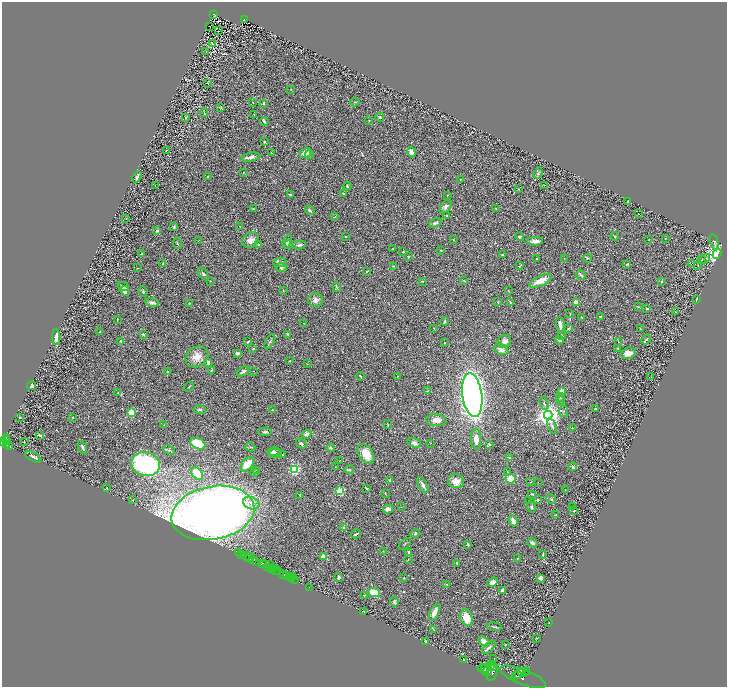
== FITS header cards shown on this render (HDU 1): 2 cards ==
NAXIS1  =                 1450
NAXIS2  =                 1369

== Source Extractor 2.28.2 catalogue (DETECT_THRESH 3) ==
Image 1450 x 1369 px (HDU 1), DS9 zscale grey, zoomed out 1/2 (1 PNG px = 2 x 2 image px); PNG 729 x 689 px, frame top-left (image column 2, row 1369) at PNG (2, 2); each listed source drawn as its Kron ellipse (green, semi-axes under 4 px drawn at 4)
Background 0.408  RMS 0.028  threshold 0.0852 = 3 sigma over >= 5 px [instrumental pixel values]
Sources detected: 343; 43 cannot appear on this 1/2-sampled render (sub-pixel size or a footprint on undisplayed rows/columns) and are neither listed nor drawn; the other 300 listed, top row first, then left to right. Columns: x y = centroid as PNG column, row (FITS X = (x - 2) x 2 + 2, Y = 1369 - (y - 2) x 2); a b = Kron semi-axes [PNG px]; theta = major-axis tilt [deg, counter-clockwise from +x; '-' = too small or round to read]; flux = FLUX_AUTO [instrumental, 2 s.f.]
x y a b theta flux
213 14 3 2 - 88
244 20 3 2 - 57
210 26 2 1 - 2
218 31 2 1 - 37
212 44 2 1 - 2.3
206 52 2 1 - 42
208 83 3 2 - 1.9
291 89 2 1 - 1.5
253 102 2 2 - 3.9
355 102 4 3 - 4.7
263 103 3 2 - 7.5
221 108 3 3 - 3.4
204 113 4 2 - 3.4
254 114 2 1 - 1.5
185 117 3 2 - 2.7
380 117 4 4 - 5.8
369 120 3 2 - 3.4
264 121 4 2 - 8.5
264 142 2 2 - 8.1
166 150 3 3 - 2.9
411 152 5 4 - 20
271 153 3 2 - 2.9
305 153 6 4 33 56
309 155 4 3 - 7.1
251 157 9 4 11 20
243 172 3 2 - 3
538 173 6 3 69 9.2
208 176 3 2 - 3.9
137 177 6 3 68 14
460 179 2 2 - 2.7
155 185 2 1 - 1.4
544 185 2 1 - 2.1
347 186 4 2 - 5.6
518 189 3 2 - 2.6
290 194 4 2 - 6
343 194 3 2 - 9.7
448 195 3 2 - 3
628 202 3 2 - 4.8
446 207 8 4 52 16
496 208 2 2 - 3.5
253 209 3 2 - 3.4
310 210 5 2 - 9.5
638 214 2 1 - 1.7
447 216 4 2 - 4
335 217 3 2 - 3
126 218 2 2 - 2
435 223 7 3 21 12
240 226 2 2 - 2.4
174 227 4 3 - 6.3
157 230 3 3 - 11
520 236 4 2 - 7.7
615 236 4 3 - 4.2
346 237 2 2 - 2.6
665 239 2 2 - 3.6
198 240 2 1 - 1.6
251 240 9 7 36 33
453 240 3 2 - 2.8
649 240 2 2 - 2.2
287 241 7 3 68 10
535 241 8 3 1 25
714 242 8 2 -76 8.2
177 243 6 2 -80 4.9
288 244 3 3 - 9.3
258 245 3 3 - 6.8
299 245 6 3 10 13
393 249 4 2 - 3
441 250 3 2 - 3.9
403 252 2 2 - 2.7
142 253 3 2 - 4.1
717 254 5 4 - 1200
503 255 3 2 - 7.7
408 256 2 2 - 5.4
537 258 2 2 - 5.5
564 258 2 1 - 1.4
587 258 4 3 - 5.8
705 259 5 2 - 6.4
702 260 3 2 - 3.2
280 262 7 4 7 16
163 263 3 2 - 3.8
692 263 2 1 - 32
627 264 3 2 - 6.2
394 266 3 2 - 3.5
520 266 3 2 - 2.8
698 266 3 2 - 1.9
281 267 5 4 - 9.1
138 268 2 2 - 2.3
367 271 3 2 - 3.4
203 274 7 3 -55 9.4
581 275 5 3 - 7.8
464 280 4 2 - 3.8
210 281 2 2 - 1.4
422 281 2 2 - 4.1
540 281 12 5 26 60
661 281 4 2 - 3.8
123 287 6 3 -27 8.7
336 287 5 3 - 5.7
283 290 3 2 - 2.4
508 290 3 3 - 2.8
125 291 5 3 - 59
143 291 5 3 - 6.4
697 299 3 1 - 4.1
316 300 7 7 - 27
498 302 2 2 - 5.1
576 302 2 2 - 130
152 303 7 4 -12 16
189 303 3 2 - 2.5
510 303 4 2 - 3.2
638 307 4 2 - 4.1
647 308 3 2 - 4.9
675 312 2 1 - 1.5
570 314 3 2 - 2.8
582 317 3 2 - 3.5
600 317 2 2 - 4.8
117 319 4 1 - 3.9
444 321 4 2 - 7.6
304 323 2 1 - 1.5
560 325 8 3 -84 29
434 328 3 2 - 2.6
569 329 4 3 - 4.9
640 329 2 2 - 3.5
100 331 2 2 - 3.4
143 334 4 3 - 8.3
288 334 3 2 - 7.9
561 336 4 3 - 6.2
56 337 8 2 -90 49
559 340 4 2 - 8.7
646 340 5 3 - 7.6
121 341 2 2 - 11
504 341 7 6 - 33
248 342 3 2 - 4.1
270 342 8 2 61 7.2
618 342 3 2 - 2.2
445 343 2 2 - 1.7
618 348 2 2 - 3.7
253 349 3 2 - 3.7
501 349 7 5 -27 26
237 353 4 3 - 7.6
628 353 7 5 17 32
197 357 12 9 33 53
289 361 2 2 - 4.2
208 362 4 3 - 16
307 364 2 2 - 1.6
211 370 3 2 - 6.6
168 371 2 2 - 8.6
254 371 2 1 - 1.7
243 372 7 3 30 15
360 376 4 1 - 3.6
398 376 3 2 - 2
651 377 2 1 - 1.4
31 386 4 3 - 25
189 387 5 2 - 3.1
427 391 3 2 - 3
561 391 2 2 - 170
118 393 2 2 - 5
472 395 22 10 -82 3900
560 398 4 3 - 6.7
561 401 3 3 - 4.2
544 404 7 2 -69 7.5
595 409 3 2 - 3.9
200 410 6 3 -8 6.1
272 410 2 2 - 3.9
563 411 5 3 - 6
132 413 3 3 - 330
548 415 4 4 - 5800
73 417 2 2 - 3.6
19 418 2 1 - 2.9
436 420 10 6 -5 39
164 425 2 2 - 2.1
388 425 3 1 - 3.3
552 426 8 3 -68 12
572 428 2 1 - 1.5
265 432 7 3 4 11
307 434 5 4 - 20
39 435 3 2 - 6.2
6 439 4 2 - 440
476 439 10 5 -90 45
6 441 4 2 - 500
3 442 3 2 - 810
24 442 2 1 - 1.1
414 443 7 4 -18 17
431 443 3 2 - 1.8
198 444 8 5 -26 170
301 444 6 4 -40 8.8
489 444 4 2 - 5.6
7 445 3 2 - 320
9 446 3 2 - 160
82 447 7 2 -67 15
250 447 5 3 - 5.6
331 448 4 3 - 6.8
169 450 6 3 -23 6.3
273 452 6 4 10 15
275 453 6 3 5 15
282 454 3 2 - 3.3
366 454 11 6 -55 92
33 457 9 3 -28 17
509 458 4 3 - 5.6
339 461 2 1 - 1.3
146 464 14 12 -16 880
247 464 8 5 48 78
335 467 2 1 - 1.4
573 467 4 3 - 9.6
294 469 3 3 - 710
349 469 5 4 - 7.4
257 470 2 2 - 3.4
255 472 4 3 - 4
507 472 3 2 - 2.8
197 473 7 5 -49 130
510 479 5 5 - 70
390 480 4 3 - 6.3
456 481 8 6 -16 49
531 482 2 1 - 1.8
538 482 2 2 - 1.6
423 485 9 3 -61 21
106 488 3 2 - 2
367 489 3 2 - 3.8
565 490 2 1 - 2.2
340 491 3 3 - 440
385 493 2 2 - 2.2
532 494 3 2 - 5.6
300 495 4 2 - 3.1
551 499 5 3 - 6.1
133 500 3 2 - 4.9
537 500 3 2 - 11
529 501 2 1 - 2
251 503 8 6 -24 33
572 506 2 1 - 1.6
401 507 2 2 - 1.7
531 507 6 3 -75 9.6
388 509 5 4 - 27
574 511 3 2 - 3.4
213 513 42 26 11 5600
556 515 3 2 - 4.4
513 521 6 3 -61 31
344 528 4 3 - 6.6
415 533 5 4 - 6.2
356 534 5 2 - 5.8
532 543 5 3 - 14
405 544 7 2 45 4.8
468 544 3 2 - 7.1
383 551 3 2 - 2.6
409 552 4 3 - 12
238 553 3 2 - 170
543 554 3 2 - 4
242 555 2 2 - 990
246 556 4 2 - 99
324 556 4 3 - 36
250 558 4 2 - 120
518 558 2 2 - 5.8
252 560 3 1 - 49
408 560 3 2 - 2.5
256 561 3 2 - 770
262 563 4 2 - 710
457 563 3 2 - 4.5
269 564 3 3 - 600
264 565 3 2 - 350
267 567 2 1 - 260
271 568 3 2 - 770
275 569 3 2 - 830
275 571 2 1 - 170
278 571 3 2 - 400
284 575 2 2 - 510
287 575 2 1 - 490
292 576 2 1 - 22
289 577 4 2 - 530
339 577 4 3 - 13
404 578 2 2 - 3.8
540 578 4 3 - 17
292 579 3 1 - 47
294 579 2 1 - 32
493 582 5 4 - 29
446 584 3 3 - 3.8
309 587 2 1 - 21
502 590 4 3 - 10
374 593 6 4 -20 94
364 595 2 2 - 3.6
394 602 5 3 - 9.6
364 611 3 2 - 2.8
434 612 9 3 66 57
466 618 8 6 -73 78
549 622 2 1 - 1.2
494 627 7 3 -4 7
433 629 4 2 - 3.2
537 638 2 2 - 1.8
484 641 6 3 -37 42
426 642 2 2 - 110
505 645 2 2 - 2
489 648 8 3 41 15
494 658 2 1 - 1.5
464 659 2 2 - 4.5
491 666 3 2 - 1700
492 667 3 2 - 1900
483 668 5 2 - 3300
485 669 5 2 - 4400
487 670 6 2 75 3800
492 672 9 5 73 5700
523 672 5 3 - 2400
526 672 3 1 - 860
519 674 7 3 33 11000
518 676 2 2 - 1300
523 677 24 7 -21 6700
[43 sub-pixel or undisplayed-footprint detections neither listed nor drawn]